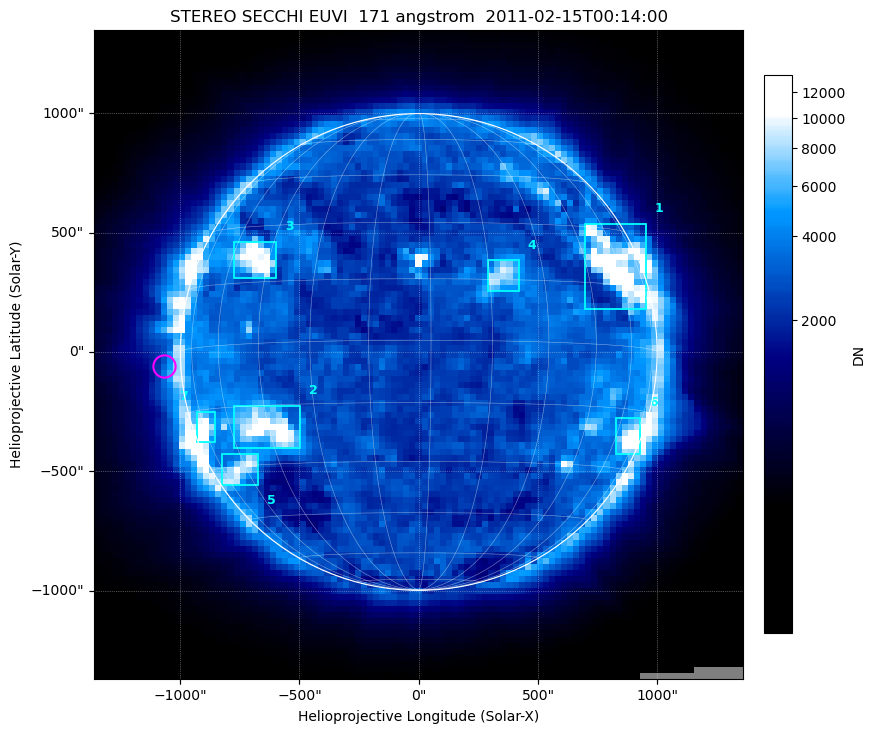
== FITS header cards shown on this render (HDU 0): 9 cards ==
TELESCOP= 'STEREO  '
INSTRUME= 'SECCHI  '
DETECTOR= 'EUVI    '
WAVELNTH=                  171
WAVEUNIT= 'Angstrom'
DATE-OBS= '2011-02-15T00:14:00.006'
CTYPE1  = 'HPLN-TAN'
CTYPE2  = 'HPLT-TAN'
BUNIT   = 'DN      '

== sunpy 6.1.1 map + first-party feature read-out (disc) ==
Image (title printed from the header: STEREO SECCHI EUVI  171 angstrom  2011-02-15T00:14:00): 107 x 107 px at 25.4 arcsec/px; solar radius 999 arcsec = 39.3 px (full disc in frame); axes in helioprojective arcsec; data unit DN (BUNIT, on the colour bar)
Field: cropped to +-1.35 R_sun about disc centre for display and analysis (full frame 144 x 144 px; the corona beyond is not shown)
Orientation: file roll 6.792 deg (from PC/CROTA): ROTATED to solar-north-up (sunpy Map.rotate, bilinear) for analysis and display; everything below refers to the rotated frame
Observer: Stonyhurst longitude +87.1 deg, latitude -2.8 deg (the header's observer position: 87 deg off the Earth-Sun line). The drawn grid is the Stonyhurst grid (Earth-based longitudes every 15 deg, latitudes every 15 deg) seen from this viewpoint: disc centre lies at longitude +87.1 deg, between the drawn +75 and +90 deg meridians, so no drawn meridian runs through disc centre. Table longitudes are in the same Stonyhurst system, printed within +-180 deg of +87.1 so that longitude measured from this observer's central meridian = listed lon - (+87.1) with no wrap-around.
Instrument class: DISC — disc imager (sunpy class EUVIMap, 171 A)
Bright regions (active regions / flare kernels): reference = the median radial profile (limb darkening/brightening removed); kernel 3 px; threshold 5 sigma = 2993 DN over a disc level ~2662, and >= 1.15x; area >= 9 px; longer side >= 3 px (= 76 arcsec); searched inside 0.97 R_sun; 7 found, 7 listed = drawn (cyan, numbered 1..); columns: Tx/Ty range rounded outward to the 100 arcsec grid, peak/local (2 s.f.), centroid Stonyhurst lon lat
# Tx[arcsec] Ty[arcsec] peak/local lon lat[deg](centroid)
1 700..1000 100..600 4.2 +147 +20
2 -800..-500 -400..-200 4.9 +44 -20
3 -800..-600 300..500 4.6 +40 +21
4 300..500 200..400 3.2 +109 +16
5 -900..-600 -600..-400 2.6 +27 -31
6 800..1000 -500..-200 3 +157 -22
7 -1000..-800 -400..-200 2.9 +17 -19
Off-limb structures (1.02-1.3 R_sun): pedestal 744 DN subtracted; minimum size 25 px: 3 found; the strongest spans PA ~55..125 deg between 1.02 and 1.3 R_sun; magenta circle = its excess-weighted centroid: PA ~95 deg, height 1.07 R_sun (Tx ~-1100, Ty ~-100 arcsec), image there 1.7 x the reference